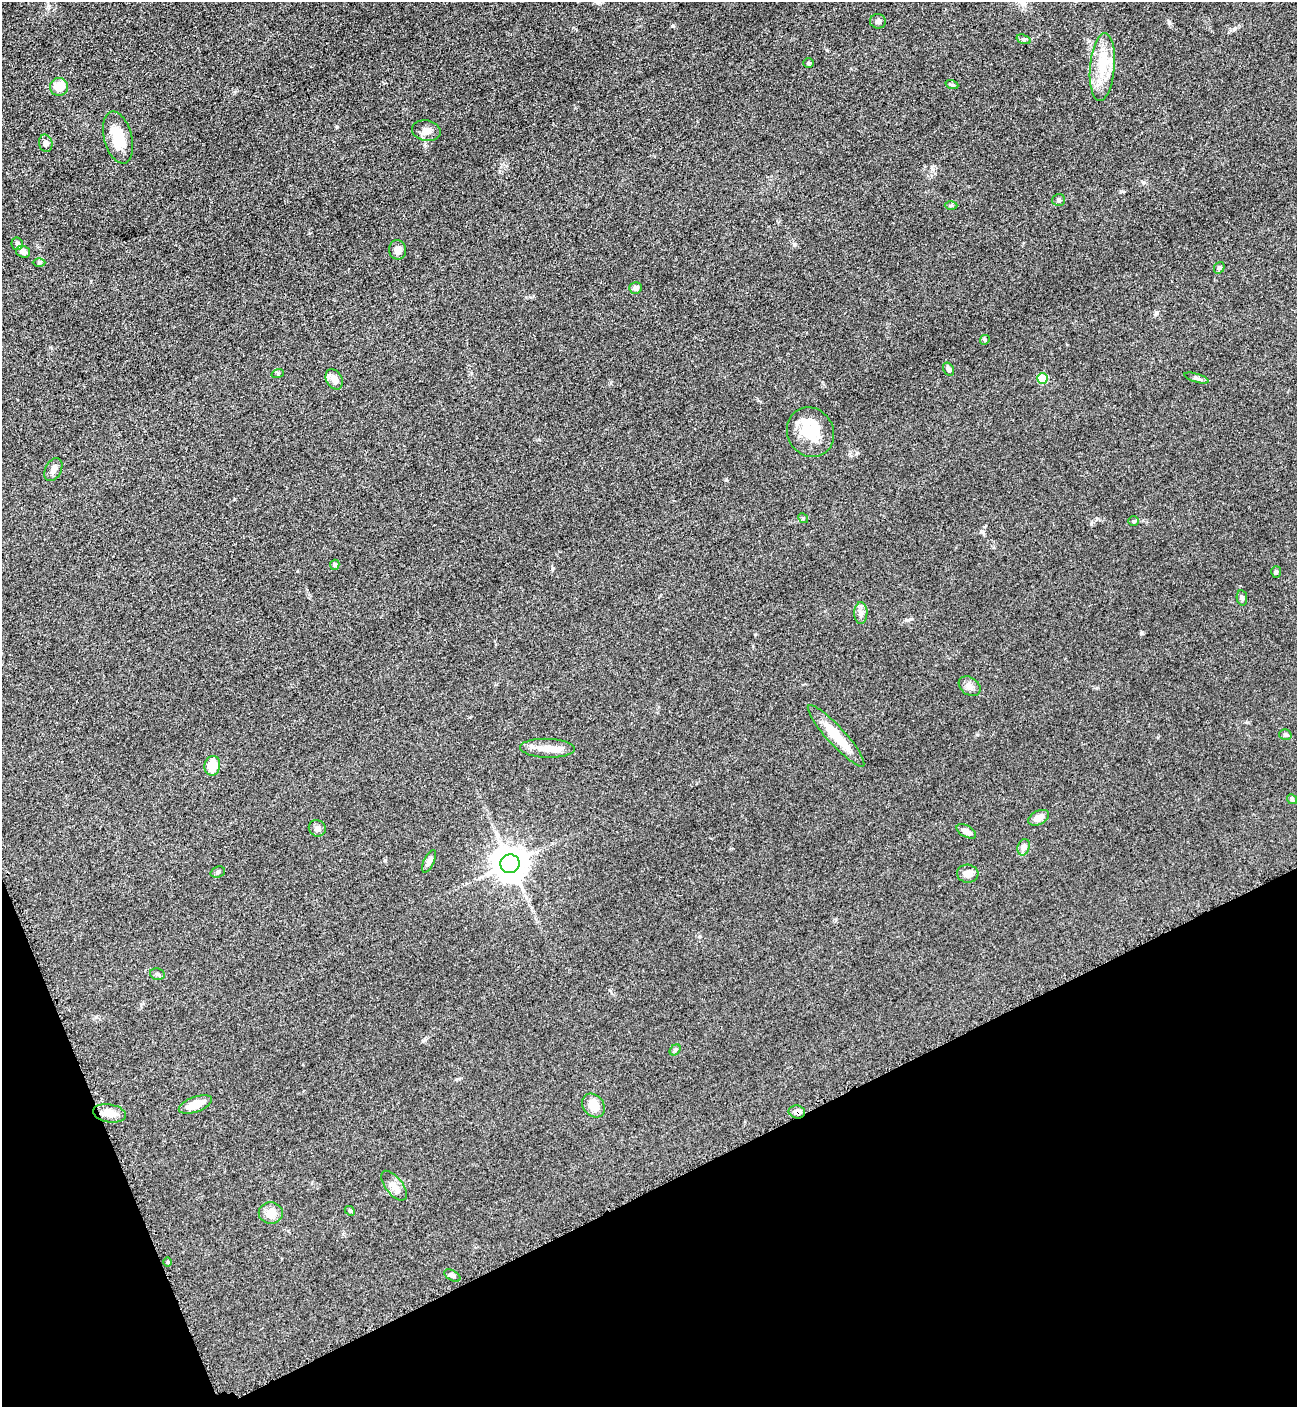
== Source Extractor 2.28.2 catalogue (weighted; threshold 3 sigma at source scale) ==
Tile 14 of 4 x 4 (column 2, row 4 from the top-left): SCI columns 1593-2887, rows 66-1470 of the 5668 x 5702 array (HDU 1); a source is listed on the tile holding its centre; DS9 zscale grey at full resolution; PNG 1299 x 1409 px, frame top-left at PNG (2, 2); each listed source drawn as its Kron ellipse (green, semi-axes under 4 px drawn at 4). Shown black and unused: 19% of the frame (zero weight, under 3 of 5 exposures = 4% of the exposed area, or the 3 px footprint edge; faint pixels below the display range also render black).
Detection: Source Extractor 2.28.2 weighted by HDU 2 'WHT'; one run over the whole footprint, this tile lists its part. Background 0.0524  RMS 0.006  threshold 0.0272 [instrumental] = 3 sigma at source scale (4.5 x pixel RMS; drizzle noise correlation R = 1.50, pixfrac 1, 0.05/0.05 arcsec/px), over >= 5 px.
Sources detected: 59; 2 inside a brighter object's white glare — neither listed nor drawn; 1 inside a brighter listed object's ellipse — not listed separately; the other 56 listed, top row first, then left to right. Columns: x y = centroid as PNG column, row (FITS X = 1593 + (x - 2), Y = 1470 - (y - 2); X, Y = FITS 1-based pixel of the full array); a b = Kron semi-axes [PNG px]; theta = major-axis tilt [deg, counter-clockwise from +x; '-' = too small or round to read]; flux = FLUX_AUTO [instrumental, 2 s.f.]
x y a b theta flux
878 21 8 7 - 1.8
1024 39 7 4 -18 1.1
808 63 5 5 - 0.89
1102 67 34 12 85 17
952 85 6 4 -18 0.81
59 87 9 8 - 9.8
426 131 14 10 -12 3.9
118 138 27 14 -75 16
46 143 8 6 -78 1.9
1059 200 6 6 - 1.1
951 205 6 4 1 0.83
17 244 6 5 - 1.2
398 250 10 8 -81 3.5
23 252 7 6 - 2.5
39 263 6 4 0 0.94
1219 268 6 5 - 1.1
635 288 6 5 - 2.2
985 340 5 4 - 0.77
948 369 7 5 -59 1.5
278 373 6 4 19 0.73
1042 378 5 5 - 22
1196 378 13 4 -16 1.5
334 379 11 8 -61 4.6
810 432 25 23 -59 19
53 469 12 8 63 3.1
803 518 5 4 - 0.76
1134 521 5 5 - 0.85
335 565 5 4 - 1.5
1276 572 6 5 - 0.98
1242 598 7 5 -80 1.3
861 613 11 6 90 2.5
970 686 11 8 -33 3.2
1285 735 6 5 - 1
836 736 41 9 -48 18
547 748 27 9 -2 8.8
212 766 10 8 79 11
1292 799 5 4 - 0.74
1039 818 11 6 27 4.6
317 828 9 8 - 2.5
966 831 11 5 -30 3.1
1024 847 8 6 74 1.8
429 861 12 5 65 2.4
510 864 9 9 - 1200
218 872 7 5 19 1.2
968 874 10 9 - 4.5
157 974 7 5 -13 1.3
675 1050 6 4 44 0.96
195 1104 17 7 20 9.4
593 1105 13 10 -51 7.5
797 1112 8 6 -12 2.9
109 1113 16 9 -10 6.8
394 1186 17 8 -52 4.5
350 1211 5 4 - 0.81
271 1213 12 10 -4 6.1
168 1262 5 3 - 0.67
452 1275 9 5 -28 1.3
Overlapping masked pixels (flux is a lower limit): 1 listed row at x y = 797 1112
Unlisted compact peaks at least as high as the median listed source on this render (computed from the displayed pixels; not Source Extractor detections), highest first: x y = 672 26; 1141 633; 1169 23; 337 126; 1091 524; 1122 191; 827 50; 726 480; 1156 313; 553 568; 981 531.